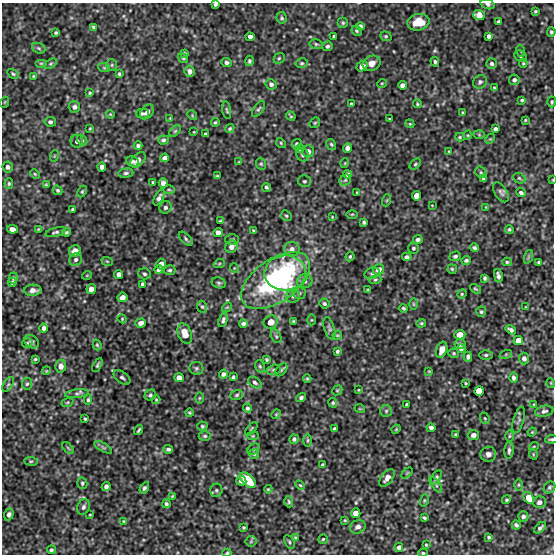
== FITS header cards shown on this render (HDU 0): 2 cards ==
NAXIS1  =                  552 / Number of positions along axis 1
NAXIS2  =                  552 / Number of positions along axis 2

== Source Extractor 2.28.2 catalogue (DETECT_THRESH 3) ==
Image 552 x 552 px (HDU 0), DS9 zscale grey, 1 PNG px = 1 image px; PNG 556 x 556 px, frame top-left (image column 1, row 552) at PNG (2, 3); each listed source drawn as its Kron ellipse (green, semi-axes under 4 px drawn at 4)
Background -1.84e-05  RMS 2.0e-04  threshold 5.97e-04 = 3 sigma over >= 5 px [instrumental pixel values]
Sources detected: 335; all 335 listed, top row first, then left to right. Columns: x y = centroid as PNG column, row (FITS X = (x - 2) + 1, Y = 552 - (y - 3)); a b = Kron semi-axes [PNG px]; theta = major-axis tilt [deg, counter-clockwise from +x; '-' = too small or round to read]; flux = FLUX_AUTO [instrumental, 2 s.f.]
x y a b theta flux
216 4 4 3 - 0.025
488 4 7 5 -19 0.03
535 11 3 3 - 0.017
479 15 5 5 - 0.15
282 18 6 5 - 0.02
418 22 11 8 13 0.22
499 22 4 3 - 0.025
343 23 5 5 - 0.021
360 26 4 4 - 0.045
93 27 4 3 - 0.02
357 31 5 5 - 0.023
56 32 4 3 - 0.019
551 32 5 4 - 0.023
334 36 4 3 - 0.027
386 36 6 4 -20 0.02
489 36 4 4 - 0.042
250 37 4 4 - 0.054
316 44 6 5 - 0.023
327 46 5 5 - 0.031
39 48 7 5 -22 0.024
521 51 6 3 -70 0.016
185 53 4 3 - 0.014
520 56 6 5 - 0.024
183 58 5 4 - 0.017
279 58 6 5 - 0.022
249 61 5 4 - 0.025
435 62 4 3 - 0.027
41 63 6 4 0 0.019
227 63 5 4 - 0.031
302 63 6 5 - 0.023
372 63 9 7 23 0.084
492 63 5 5 - 0.03
523 63 4 3 - 0.016
50 64 7 4 31 0.022
112 65 6 5 - 0.023
362 66 6 4 37 0.061
104 68 6 3 -19 0.017
189 71 5 5 - 0.051
13 74 6 4 -31 0.021
119 74 3 3 - 0.018
33 76 3 3 - 0.012
514 80 5 5 - 0.035
480 82 7 6 - 0.035
382 83 5 3 - 0.012
271 84 5 5 - 0.034
402 85 4 4 - 0.06
494 88 3 2 - 0.013
90 93 3 3 - 0.015
522 100 4 3 - 0.02
5 102 5 3 - 0.011
552 102 5 4 - 0.019
351 104 3 3 - 0.017
417 104 4 3 - 0.016
74 107 6 5 - 0.033
258 109 9 4 55 0.027
227 110 9 4 -81 0.02
147 112 8 6 50 0.06
463 113 4 3 - 0.016
110 114 4 3 - 0.012
142 114 6 5 - 0.023
192 115 5 4 - 0.014
291 116 5 3 - 0.016
170 118 4 3 - 0.01
389 119 3 2 - 0.011
525 120 3 2 - 0.013
50 122 6 4 -11 0.026
215 122 4 3 - 0.017
315 123 6 4 44 0.018
410 124 4 3 - 0.012
90 128 3 3 - 0.012
230 128 5 4 - 0.019
495 129 4 3 - 0.027
175 131 7 4 44 0.02
194 132 3 2 - 0.0085
205 134 3 3 - 0.02
468 135 5 3 - 0.012
479 135 6 4 -2 0.017
460 137 5 4 - 0.016
490 139 5 4 - 0.015
82 140 6 4 -48 0.02
163 140 5 4 - 0.025
77 141 6 6 - 0.046
281 143 5 4 - 0.017
297 144 5 4 - 0.027
331 144 6 4 -58 0.019
138 146 4 4 - 0.032
347 148 4 4 - 0.063
300 149 4 4 - 0.016
308 151 6 5 - 0.063
449 151 3 3 - 0.012
303 155 7 6 - 0.037
54 156 6 3 71 0.013
164 158 4 4 - 0.053
138 160 9 5 46 0.076
132 161 6 5 - 0.035
239 162 4 3 - 0.01
345 163 5 3 - 0.011
261 164 6 4 -67 0.019
415 164 6 4 41 0.02
8 167 5 5 - 0.043
102 167 4 4 - 0.054
481 172 6 5 - 0.022
126 173 7 4 7 0.029
35 174 5 3 - 0.014
348 174 4 3 - 0.035
217 176 3 3 - 0.013
519 178 6 5 - 0.019
484 179 4 3 - 0.028
345 180 6 5 - 0.022
552 180 4 2 - 0.0085
304 181 6 6 - 0.025
153 182 3 3 - 0.016
163 183 5 4 - 0.058
9 184 5 4 - 0.018
46 185 3 3 - 0.017
266 187 5 3 - 0.024
57 190 5 4 - 0.022
169 190 6 4 -2 0.017
82 192 6 4 63 0.019
501 192 11 6 -59 0.042
357 193 3 2 - 0.011
521 193 5 4 - 0.034
417 196 4 4 - 0.31
159 198 8 4 60 0.047
387 200 6 4 71 0.017
432 205 3 2 - 0.0083
165 207 6 6 - 0.034
486 207 3 3 - 0.0098
72 209 3 2 - 0.015
352 214 5 3 - 0.014
286 216 6 5 - 0.02
332 217 3 3 - 0.01
220 221 4 3 - 0.014
364 222 4 3 - 0.023
12 229 5 4 - 0.069
38 229 3 3 - 0.011
509 229 4 4 - 0.02
253 231 4 2 - 0.015
56 232 10 4 14 0.031
67 232 4 3 - 0.02
218 233 5 4 - 0.068
186 239 9 4 -46 0.027
232 239 6 5 - 0.026
418 239 5 4 - 0.027
231 247 6 5 - 0.079
413 248 5 5 - 0.024
475 248 5 4 - 0.027
292 249 8 7 - 0.065
75 251 6 5 - 0.092
350 256 5 3 - 0.018
455 256 6 5 - 0.031
407 257 5 4 - 0.035
528 257 7 4 71 0.021
76 260 7 6 - 0.037
466 260 4 4 - 0.029
107 261 6 3 -18 0.017
507 262 5 4 - 0.019
539 262 3 3 - 0.021
161 264 5 5 - 0.074
219 264 5 3 - 0.014
234 268 5 3 - 0.01
159 269 4 4 - 0.062
452 269 5 4 - 0.018
170 270 6 5 - 0.025
379 270 6 5 - 0.098
285 273 21 17 5 1.2
372 273 8 5 19 0.031
119 274 4 4 - 0.069
144 274 6 5 - 0.027
87 275 5 3 - 0.011
498 276 7 3 -77 0.04
13 278 5 4 - 0.028
485 278 4 3 - 0.023
276 280 39 21 35 2.6
375 280 6 4 16 0.019
305 281 7 7 - 0.047
12 282 4 3 - 0.021
219 283 7 5 -15 0.026
143 284 4 3 - 0.024
91 289 5 4 - 0.098
475 289 6 4 -38 0.019
33 290 8 5 2 0.072
368 290 3 3 - 0.015
299 293 7 5 2 0.027
462 294 5 4 - 0.016
293 296 7 6 - 0.036
122 297 5 4 - 0.065
324 304 5 5 - 0.026
414 304 6 4 -89 0.018
202 307 6 5 - 0.022
227 307 5 4 - 0.015
526 307 3 2 - 0.0098
404 308 4 3 - 0.019
481 312 5 5 - 0.022
122 319 4 4 - 0.013
223 320 7 4 73 0.033
311 320 5 3 - 0.014
293 321 4 3 - 0.016
271 322 7 6 - 0.14
141 323 5 4 - 0.062
421 323 5 4 - 0.017
243 324 4 4 - 0.037
44 328 4 4 - 0.043
329 328 12 5 -72 0.033
511 330 6 3 -34 0.039
185 334 11 6 -68 0.19
337 335 5 3 - 0.014
460 335 5 5 - 0.12
276 336 7 4 -64 0.026
518 341 5 4 - 0.22
32 342 8 6 -39 0.03
27 343 5 4 - 0.019
460 344 5 5 - 0.042
97 345 5 4 - 0.018
461 349 4 4 - 0.031
442 350 8 5 70 0.12
337 351 4 3 - 0.02
454 353 5 5 - 0.021
506 354 6 4 19 0.02
486 355 6 5 - 0.025
468 357 5 3 - 0.037
524 358 6 5 - 0.05
35 359 3 3 - 0.015
267 360 3 3 - 0.018
97 365 7 3 62 0.026
61 366 6 5 - 0.077
260 366 6 4 -69 0.019
196 368 7 6 - 0.028
273 370 7 5 15 0.024
281 370 7 4 49 0.024
46 371 4 3 - 0.012
429 371 4 3 - 0.012
223 374 4 4 - 0.041
233 377 3 3 - 0.02
122 378 9 5 -37 0.034
179 378 5 4 - 0.098
513 378 5 4 - 0.036
307 379 4 4 - 0.015
255 382 7 5 -34 0.032
466 383 3 2 - 0.014
551 383 5 3 - 0.01
8 384 8 4 56 0.026
27 384 6 5 - 0.023
337 390 5 4 - 0.017
359 390 4 2 - 0.0094
479 391 4 4 - 4
77 394 12 4 7 0.036
150 395 6 5 - 0.025
237 395 6 5 - 0.023
199 398 6 4 89 0.016
301 398 5 4 - 0.03
88 400 5 4 - 0.021
156 400 4 3 - 0.014
67 402 6 4 20 0.016
333 403 5 4 - 0.021
406 404 3 2 - 0.014
534 404 3 3 - 0.011
247 408 4 4 - 0.026
360 409 5 3 - 0.011
386 411 6 6 - 0.027
544 411 9 5 12 0.039
189 413 4 3 - 0.016
276 414 5 4 - 0.015
485 418 6 4 -68 0.016
85 419 3 3 - 0.016
519 420 13 5 73 0.036
202 426 5 4 - 0.02
431 428 4 4 - 0.044
251 429 8 3 50 0.016
335 429 4 3 - 0.027
396 429 4 4 - 0.013
139 430 5 2 - 0.018
532 432 4 3 - 0.012
455 435 3 3 - 0.019
473 435 5 5 - 0.063
205 436 6 4 1 0.023
253 436 6 4 6 0.015
509 436 6 4 89 0.017
294 439 5 4 - 0.035
551 439 6 4 6 0.022
308 440 7 3 89 0.018
534 446 5 3 - 0.011
103 447 10 4 -30 0.028
68 448 7 4 -46 0.017
168 449 5 3 - 0.034
253 449 6 5 - 0.024
509 450 8 4 86 0.035
254 454 5 5 - 0.018
488 454 8 7 - 0.062
533 454 5 3 - 0.011
31 461 7 3 -7 0.016
322 465 4 3 - 0.02
407 473 6 4 45 0.015
436 477 8 4 63 0.025
387 478 10 5 52 0.072
248 480 10 5 -43 0.43
241 481 5 4 - 0.046
82 483 6 5 - 0.021
436 484 9 4 -54 0.024
300 485 5 3 - 0.015
519 485 6 4 90 0.018
106 486 4 4 - 0.041
549 487 6 5 - 0.028
144 488 6 4 57 0.029
268 489 4 3 - 0.014
216 490 7 6 - 0.028
172 496 3 3 - 0.012
529 498 6 4 -59 0.24
424 500 6 4 71 0.017
506 500 5 4 - 0.018
289 502 6 3 -74 0.018
539 502 6 6 - 0.057
166 504 4 3 - 0.027
83 507 8 6 67 0.038
356 513 5 5 - 0.096
9 514 6 4 71 0.038
90 515 3 2 - 0.0094
523 516 5 5 - 0.041
424 518 4 3 - 0.019
345 520 4 3 - 0.013
123 521 4 2 - 0.0098
516 525 4 3 - 0.028
244 527 3 3 - 0.015
358 527 8 6 27 0.062
540 528 7 3 43 0.033
489 537 4 4 - 0.02
295 538 4 3 - 0.018
323 539 5 4 - 0.016
251 541 5 5 - 0.022
289 542 7 4 -60 0.022
426 545 3 3 - 0.014
399 547 4 4 - 0.039
51 550 4 4 - 0.024
227 553 4 3 - 0.019
423 553 4 3 - 0.016
At the frame edge (FLAGS 8, measured only in part): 8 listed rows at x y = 216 4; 488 4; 551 32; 552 102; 552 180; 551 439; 227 553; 423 553